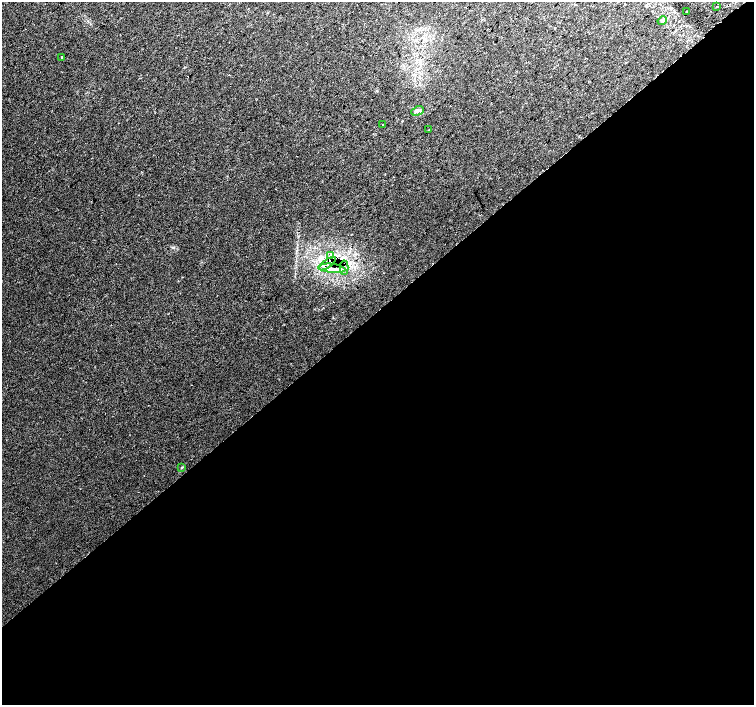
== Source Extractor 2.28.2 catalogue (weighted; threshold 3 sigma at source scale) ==
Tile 15 of 4 x 4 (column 3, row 4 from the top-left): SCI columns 3040-4543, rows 176-1581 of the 6085 x 6042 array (HDU 1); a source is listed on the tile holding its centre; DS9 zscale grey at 2 x 2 block average (1 PNG px = mean of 2 x 2 image px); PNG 756 x 707 px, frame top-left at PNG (2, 2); each listed source drawn as its Kron ellipse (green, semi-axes under 4 px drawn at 4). Shown black and unused: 56% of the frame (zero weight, under 2 of 3 exposures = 3% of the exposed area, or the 3 px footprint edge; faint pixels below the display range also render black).
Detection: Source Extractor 2.28.2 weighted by HDU 2 'WHT'; one run over the whole footprint, this tile lists its part. Background 0.0313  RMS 0.0078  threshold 0.0353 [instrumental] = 3 sigma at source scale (4.5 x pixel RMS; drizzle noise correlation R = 1.50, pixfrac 1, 0.0396/0.0396 arcsec/px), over >= 5 px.
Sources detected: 15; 3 cosmic-ray / hot-pixel residue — neither listed nor drawn; the other 12 listed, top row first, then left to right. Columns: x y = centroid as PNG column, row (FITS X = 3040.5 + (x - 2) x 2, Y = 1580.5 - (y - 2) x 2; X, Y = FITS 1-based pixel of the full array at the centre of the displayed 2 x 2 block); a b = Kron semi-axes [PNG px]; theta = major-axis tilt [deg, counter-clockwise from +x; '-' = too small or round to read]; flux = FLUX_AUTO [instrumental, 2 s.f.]
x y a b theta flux
717 7 2 2 - 2.3
687 12 2 2 - 7.1
662 21 5 3 - 3.8
61 57 2 2 - 13
418 111 6 4 26 4.9
382 124 2 2 - 1.2
429 130 2 2 - 1.7
330 256 3 2 - 1.6
327 264 9 4 36 10
332 268 14 4 -6 14
344 268 7 4 -87 6
182 467 3 2 - 1.4
Overlapping masked pixels (flux is a lower limit): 3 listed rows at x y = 327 264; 332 268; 344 268
Diffuse or blended objects may show on this block-average render without a row.